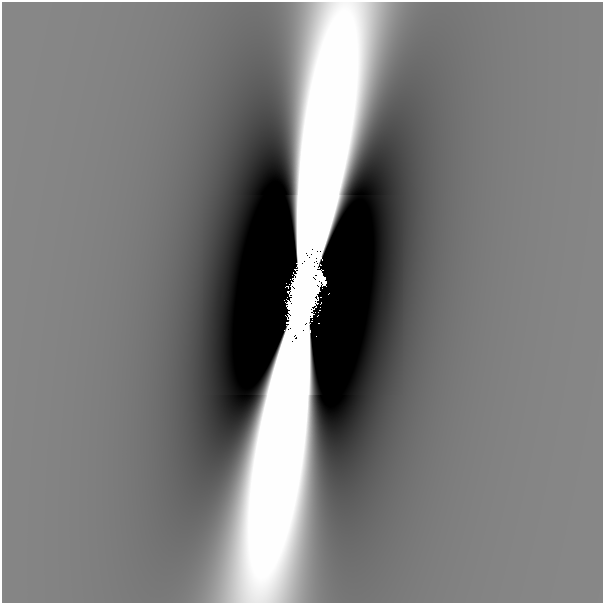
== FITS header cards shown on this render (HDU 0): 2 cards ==
NAXIS1  =                  601
NAXIS2  =                  601

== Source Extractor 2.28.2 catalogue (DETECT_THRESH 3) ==
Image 601 x 601 px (HDU 0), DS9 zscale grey, 1 PNG px = 1 image px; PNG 605 x 605 px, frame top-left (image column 1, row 601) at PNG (2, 2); no overlay
Background -5.40e-09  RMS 1.7e-09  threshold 5.18e-09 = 3 sigma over >= 5 px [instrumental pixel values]
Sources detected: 5; all 5 listed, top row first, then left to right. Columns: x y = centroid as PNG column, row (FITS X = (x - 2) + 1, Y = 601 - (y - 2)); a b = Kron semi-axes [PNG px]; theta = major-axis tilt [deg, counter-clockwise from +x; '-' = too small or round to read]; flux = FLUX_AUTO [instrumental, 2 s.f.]
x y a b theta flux
321 278 14 6 -64 1.3
328 294 3 2 - 0.027
303 295 61 19 80 49
319 323 3 2 - 0.028
316 336 2 2 - 0.016